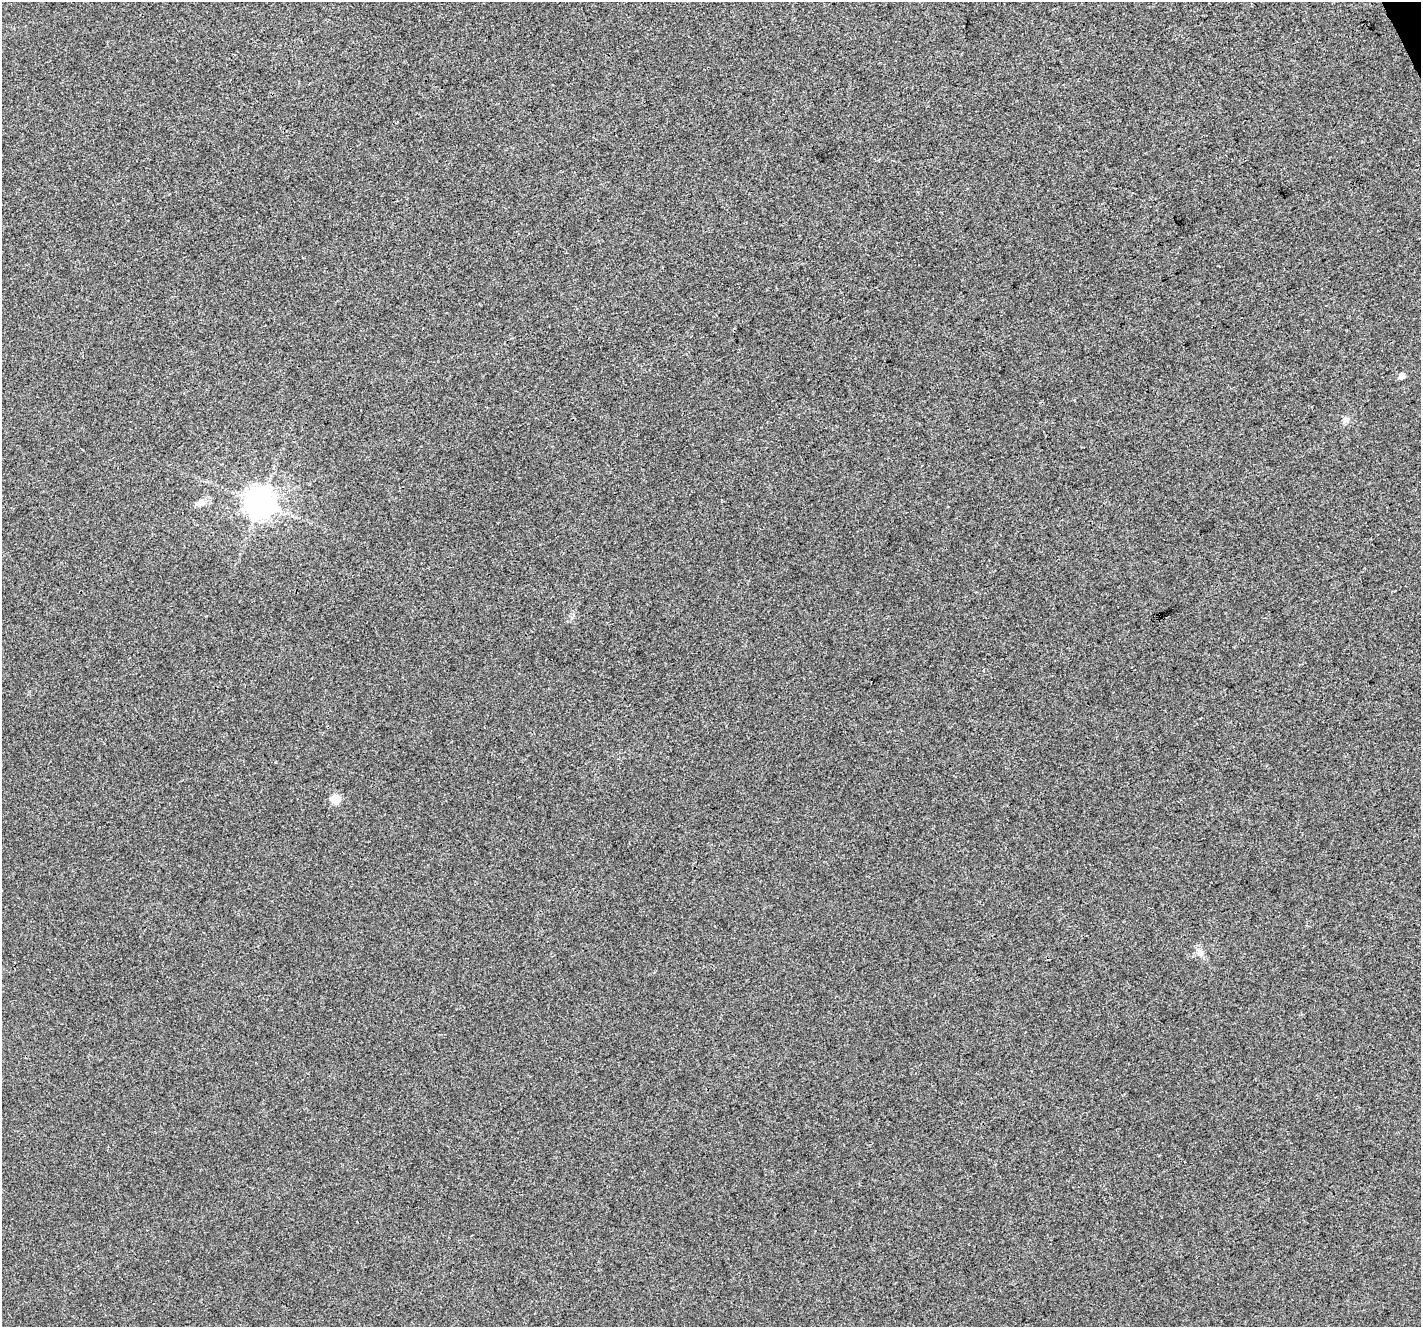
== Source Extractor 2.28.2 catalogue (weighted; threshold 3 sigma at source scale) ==
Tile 10 of 4 x 4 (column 2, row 3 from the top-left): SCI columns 1421-2839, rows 1477-2801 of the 5679 x 5544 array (HDU 1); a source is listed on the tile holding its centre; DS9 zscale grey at full resolution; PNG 1423 x 1329 px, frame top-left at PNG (2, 2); no overlay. Shown black and unused: <1% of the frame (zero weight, under 3 of 4 exposures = <1% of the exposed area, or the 3 px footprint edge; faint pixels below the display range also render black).
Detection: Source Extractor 2.28.2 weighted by HDU 2 'WHT'; one run over the whole footprint, this tile lists its part. Background 0.00276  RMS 0.0037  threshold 0.0166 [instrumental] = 3 sigma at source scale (4.5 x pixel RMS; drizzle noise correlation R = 1.50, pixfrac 1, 0.0396/0.0396 arcsec/px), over >= 5 px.
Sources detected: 6; all 6 listed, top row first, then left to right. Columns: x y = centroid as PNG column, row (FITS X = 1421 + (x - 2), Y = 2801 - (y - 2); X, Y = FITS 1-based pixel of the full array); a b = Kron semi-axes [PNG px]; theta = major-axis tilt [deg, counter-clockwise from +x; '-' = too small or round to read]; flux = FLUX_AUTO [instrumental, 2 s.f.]
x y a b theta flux
1402 376 5 5 - 3
1345 420 10 7 64 1.3
260 503 9 9 - 610
199 504 14 7 2 2.2
336 799 5 5 - 16
1200 952 11 9 -56 2.1